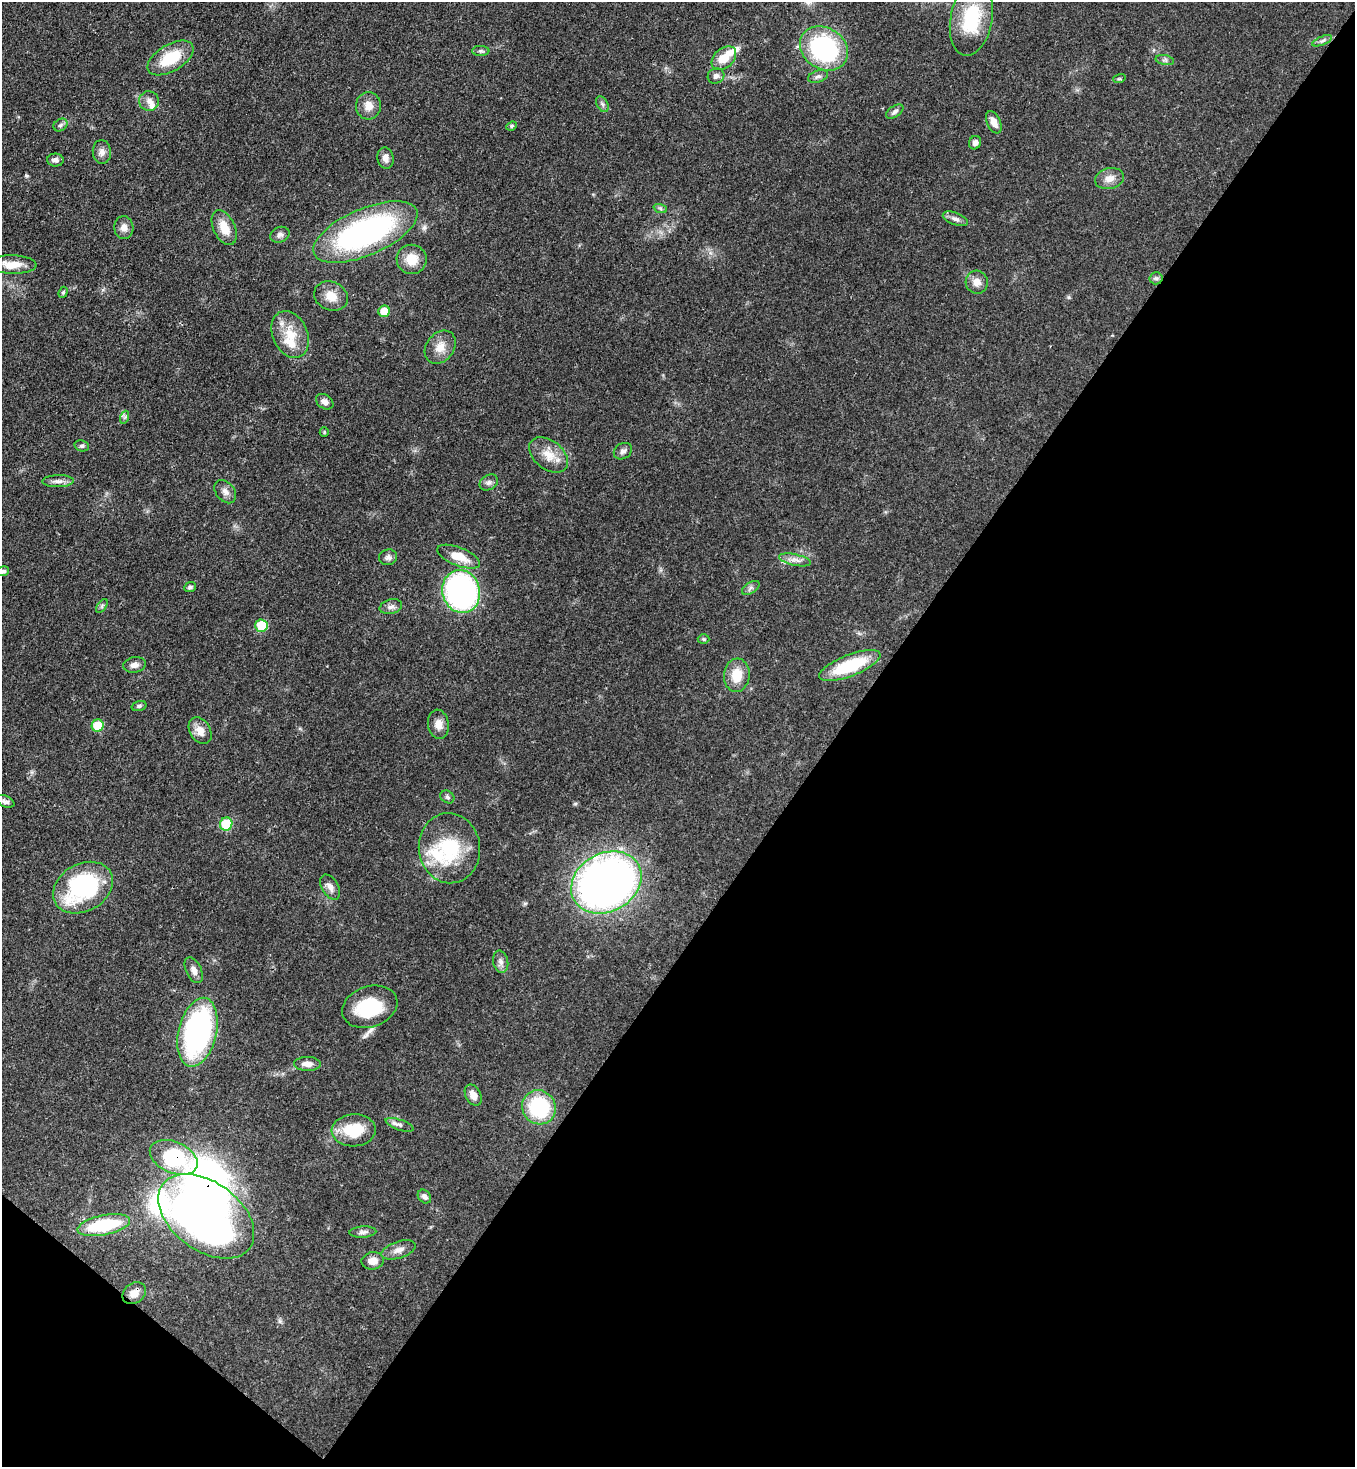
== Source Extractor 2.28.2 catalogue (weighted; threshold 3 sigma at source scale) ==
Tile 15 of 4 x 4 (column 3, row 4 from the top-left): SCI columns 3071-4423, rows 59-1523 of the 6001 x 5978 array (HDU 1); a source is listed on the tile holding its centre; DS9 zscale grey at full resolution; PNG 1357 x 1469 px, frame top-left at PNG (2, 2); each listed source drawn as its Kron ellipse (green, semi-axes under 4 px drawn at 4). Shown black and unused: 40% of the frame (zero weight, under 3 of 4 exposures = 7% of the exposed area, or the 3 px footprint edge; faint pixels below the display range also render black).
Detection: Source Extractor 2.28.2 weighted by HDU 2 'WHT'; one run over the whole footprint, this tile lists its part. Background 0.0665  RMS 0.0038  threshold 0.017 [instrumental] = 3 sigma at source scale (4.5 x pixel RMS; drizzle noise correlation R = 1.50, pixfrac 1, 0.05/0.05 arcsec/px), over >= 5 px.
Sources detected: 94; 1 inside a brighter object's white glare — neither listed nor drawn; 5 inside a brighter listed object's ellipse — not listed separately; the other 88 listed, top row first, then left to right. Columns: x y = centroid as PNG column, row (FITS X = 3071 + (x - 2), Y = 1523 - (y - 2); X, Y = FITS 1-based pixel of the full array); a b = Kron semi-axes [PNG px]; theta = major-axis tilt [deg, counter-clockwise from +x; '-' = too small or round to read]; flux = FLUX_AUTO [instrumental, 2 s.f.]
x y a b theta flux
971 19 37 21 79 20
1322 41 11 4 22 1
824 48 25 20 -33 48
481 51 8 5 0 0.83
171 58 25 13 31 13
724 58 14 9 43 6.6
1165 60 9 5 -12 1
716 76 8 7 - 1.6
818 76 10 6 18 1.2
1119 79 6 4 17 0.52
149 101 10 9 - 2.2
602 104 8 5 -60 1
368 106 13 12 - 3.9
895 112 10 5 33 1.1
994 122 12 6 -66 3.1
60 125 7 5 36 0.9
512 126 5 4 - 0.56
975 143 7 6 - 1.5
102 152 12 9 -84 2.1
385 158 10 8 -80 2.2
55 160 8 6 0 1.5
1109 179 14 10 15 3.5
660 208 7 4 -19 0.73
955 219 13 6 -21 1.7
124 228 11 9 -87 2.4
224 228 18 10 -65 5.8
365 232 56 23 23 96
280 235 10 7 22 1.5
412 259 15 14 - 6.2
12 265 24 9 -1 5.5
1156 278 6 6 - 0.92
977 282 12 11 - 3
63 292 6 4 67 0.59
331 296 17 14 -25 5.4
384 311 6 5 - 7.1
290 334 24 17 -66 9.4
440 347 18 14 53 5
325 402 9 7 -35 1.9
125 417 6 4 71 0.66
324 432 5 4 - 0.45
82 446 7 5 -13 0.74
623 451 9 7 33 1.4
549 455 22 14 -38 6.5
58 481 15 6 2 1.9
489 482 10 7 32 1.4
225 492 13 9 -52 2.2
388 557 9 8 - 1.4
459 557 23 9 -21 7.3
795 560 16 5 -12 2.3
3 571 6 5 - 0.79
190 587 6 5 - 0.83
751 588 10 5 33 1.1
461 592 21 19 -74 110
102 606 8 4 54 0.75
391 607 11 7 14 1.6
261 626 6 6 - 14
704 639 6 5 - 0.52
134 665 11 7 10 1.9
850 666 32 10 22 22
737 675 17 13 84 7.6
139 706 7 4 15 0.79
438 724 15 10 -81 3.3
98 726 6 5 - 11
200 731 14 10 -59 3.8
447 797 7 6 - 0.81
5 801 10 5 -23 1.4
226 824 7 6 - 15
449 848 35 30 -84 25
606 882 37 29 29 260
330 887 14 8 -59 2.4
83 888 32 23 29 49
501 962 11 7 -79 1.7
194 970 14 7 -63 2.1
370 1007 28 20 19 21
197 1032 35 19 77 91
307 1064 13 7 -1 3
473 1095 11 7 -63 3.1
539 1107 17 16 - 30
400 1125 14 5 -20 1.4
354 1130 22 16 3 13
174 1157 25 15 -24 32
424 1197 7 6 - 1.3
206 1216 54 34 -36 210
104 1225 27 10 12 23
363 1232 13 5 4 1.5
399 1250 18 8 18 2.7
373 1261 11 8 8 3.1
134 1293 12 10 35 3.3
Overlapping masked pixels (flux is a lower limit): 4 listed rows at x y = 606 882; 174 1157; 206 1216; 134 1293
Isophote crosses this tile's border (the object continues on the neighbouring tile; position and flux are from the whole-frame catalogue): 1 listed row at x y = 3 571